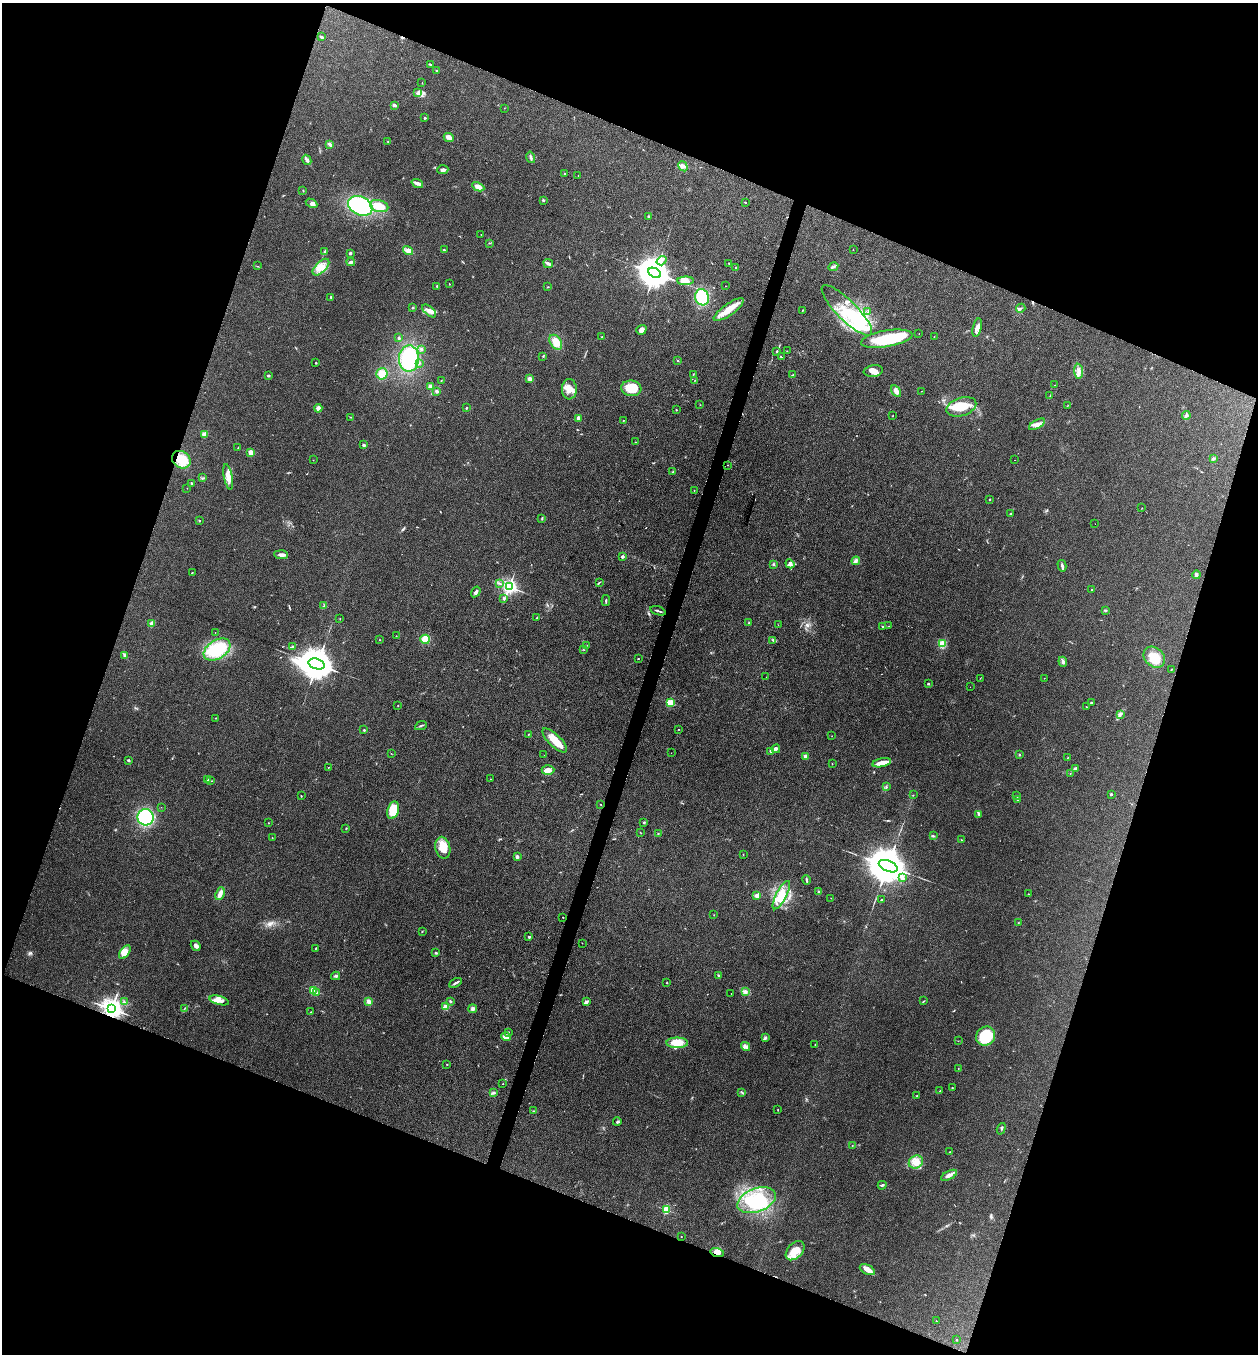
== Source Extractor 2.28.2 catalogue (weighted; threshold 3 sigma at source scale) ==
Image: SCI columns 135-5157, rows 2-5406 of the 5422 x 5408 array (HDU 1 of 3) = the unmasked area's bounding box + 8 px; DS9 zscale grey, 4 x 4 block average (1 PNG px = mean of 4 x 4 image px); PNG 1260 x 1356 px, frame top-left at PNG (2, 3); each listed source drawn as its Kron ellipse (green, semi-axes under 4 px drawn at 4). Shown black and unused: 40% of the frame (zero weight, under 3 of 4 exposures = <1% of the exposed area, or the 3 px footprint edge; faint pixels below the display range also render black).
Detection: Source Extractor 2.28.2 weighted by HDU 2 'WHT'. Background 0.265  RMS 0.0092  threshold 0.0415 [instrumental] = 3 sigma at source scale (4.5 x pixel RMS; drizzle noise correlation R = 1.50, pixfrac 1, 0.05/0.05 arcsec/px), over >= 5 px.
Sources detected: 334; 3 too faint to see at this stretch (4 x 4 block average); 6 inside a brighter object's white glare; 2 cosmic-ray / hot-pixel residue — neither listed nor drawn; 8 coinciding with a brighter row at this scale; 21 inside a brighter listed object's ellipse — not listed separately; the other 294 listed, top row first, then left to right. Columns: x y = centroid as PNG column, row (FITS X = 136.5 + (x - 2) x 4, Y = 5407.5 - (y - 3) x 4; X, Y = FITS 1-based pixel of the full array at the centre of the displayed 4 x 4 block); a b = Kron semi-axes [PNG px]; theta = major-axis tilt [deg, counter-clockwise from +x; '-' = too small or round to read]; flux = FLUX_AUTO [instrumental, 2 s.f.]
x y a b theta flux
321 37 3 2 - 7.2
430 64 3 2 - 3
437 71 2 2 - 14
422 83 2 2 - 1.6
417 93 2 2 - 5
394 105 3 2 - 13
504 108 2 2 - 1.2
425 118 2 2 - 24
449 137 5 4 - 17
388 142 2 2 - 2.2
330 145 4 3 - 11
531 157 6 2 -75 10
307 160 5 3 - 16
683 166 5 3 - 15
443 170 5 3 - 15
564 173 2 2 - 6.2
578 176 2 2 - 1.9
417 183 6 2 -19 30
478 187 6 4 -26 31
303 190 2 2 - 3.5
543 200 3 2 - 5.2
745 202 2 2 - 3.4
311 203 6 3 -29 16
360 206 13 9 -24 410
379 206 9 6 -15 80
649 216 2 2 - 22
481 234 2 2 - 1.4
489 243 2 2 - 1.7
444 250 2 2 - 20
853 250 2 2 - 2.6
408 251 5 4 - 25
324 252 2 2 - 2.5
350 253 2 2 - 12
662 261 5 2 - 10
351 262 4 3 - 9.7
729 263 2 2 - 2.7
548 264 5 2 - 10
258 266 2 2 - 1.7
321 267 10 5 45 48
833 267 5 2 - 9.5
736 268 3 2 - 4.3
655 273 7 4 -26 15000
686 281 8 4 3 46
449 284 2 2 - 2.6
437 286 3 2 - 4.3
726 286 2 2 - 1
548 287 3 2 - 2.8
331 297 3 2 - 5.3
702 297 8 7 - 160
413 308 2 2 - 4.3
1021 308 5 2 - 7.2
729 310 18 5 35 84
803 310 3 2 - 2.7
847 310 34 10 -45 190
429 311 8 3 -41 23
868 312 2 2 - 2.7
977 328 9 4 77 25
641 330 5 4 - 21
919 333 2 2 - 1.8
602 337 2 2 - 2
934 337 2 2 - 2.5
399 338 3 2 - 6.9
887 339 26 8 9 250
556 342 8 5 -58 56
421 349 3 2 - 6.3
777 351 3 2 - 3.6
787 351 2 2 - 1.6
543 356 2 2 - 1.9
781 357 3 2 - 4.3
409 359 13 10 87 290
678 361 2 2 - 2.7
316 363 2 2 - 14
419 363 2 2 - 7.5
873 371 10 6 8 35
1078 371 7 2 -86 17
382 374 6 5 - 54
693 374 3 2 - 2.8
793 375 3 2 - 6.4
269 376 3 2 - 5.4
530 379 3 3 - 17
441 380 2 2 - 1.5
694 380 2 2 - 1.3
1055 385 2 2 - 2
430 386 3 3 - 20
631 388 10 8 -7 110
569 389 10 7 -89 47
436 391 3 3 - 7.6
896 391 6 4 -58 22
922 391 2 2 - 1.4
1050 395 2 2 - 1.9
700 405 2 2 - 1.4
1068 405 2 2 - 1.9
961 407 15 9 17 110
318 408 4 3 - 20
466 408 2 2 - 17
676 410 2 2 - 2
1186 415 4 3 - 12
893 416 2 2 - 1.3
350 417 2 2 - 2.6
578 418 4 3 - 20
623 420 2 2 - 1.7
1037 424 9 4 30 27
204 434 2 2 - 160
635 442 2 2 - 2.3
364 445 3 2 - 6.9
238 448 3 2 - 1.4
251 453 4 4 - 26
1213 458 3 2 - 7.4
181 460 10 8 -38 130
313 460 2 2 - 1.5
1015 460 2 2 - 2
728 465 2 2 - 1.5
673 472 2 2 - 3.6
228 477 12 4 -78 50
203 478 2 2 - 3.1
191 483 2 2 - 12
187 488 2 2 - 1
694 490 2 2 - 4.7
989 499 2 2 - 4
1142 508 2 2 - 1.5
1011 514 3 2 - 4.4
542 518 4 2 - 4.6
199 521 2 2 - 4.4
1095 524 2 2 - 1
281 555 7 3 -4 22
622 557 2 2 - 51
856 561 4 2 - 9.2
773 564 3 2 - 7.1
790 564 5 3 - 14
1062 566 6 2 -75 15
192 572 2 2 - 2.1
1196 575 4 3 - 14
599 582 3 2 - 4.1
500 583 2 2 - 2.6
509 587 2 2 - 2000
1091 590 2 2 - 1.8
476 592 6 3 56 13
504 599 3 2 - 8
606 601 5 2 - 6
324 606 2 2 - 1.6
1106 610 2 2 - 6
658 611 8 2 -18 12
537 618 2 2 - 3.5
340 619 2 2 - 1.5
749 623 2 2 - 3.6
152 624 2 2 - 150
778 625 2 2 - 2
882 626 2 2 - 3.1
889 626 2 2 - 1.7
215 632 2 2 - 1.3
396 636 2 2 - 1.5
425 639 5 4 - 62
380 640 2 2 - 2.3
773 641 2 2 - 2.9
942 644 3 3 - 72
587 645 2 2 - 1.4
293 646 3 2 - 2.8
217 649 14 9 32 290
584 650 2 2 - 1.7
125 655 2 2 - 3.5
1154 657 12 9 -42 100
638 659 2 2 - 2.9
1063 662 5 3 - 9.9
317 664 8 5 -18 16000
1172 669 2 2 - 2.1
766 677 2 2 - 0.66
980 678 2 2 - 1.1
1044 678 2 2 - 1.3
928 683 2 2 - 26
970 687 2 2 - 0.91
670 703 2 2 - 330
1091 703 2 2 - 3.8
398 706 2 2 - 1.6
1086 707 2 2 - 2
1120 714 3 2 - 6
215 718 2 2 - 1.8
421 726 6 2 23 7
679 729 2 2 - 1.7
364 730 2 2 - 16
528 734 2 2 - 4.1
832 736 2 2 - 1.3
555 740 16 6 -44 92
776 749 4 2 - 8.9
771 751 2 2 - 3.9
391 753 2 2 - 1.4
671 753 2 2 - 0.83
544 755 2 2 - 0.89
1019 755 3 2 - 5.1
805 756 2 2 - 100
1068 757 2 2 - 1.6
128 760 2 2 - 11
882 763 9 3 11 55
832 764 2 2 - 1.6
328 767 2 2 - 1.4
1075 769 3 2 - 8.6
548 770 6 5 - 26
1070 773 2 2 - 1.3
208 779 2 2 - 3.2
490 779 2 2 - 1
210 781 2 2 - 4
886 787 2 2 - 5.2
1111 794 2 2 - 31
913 795 2 2 - 2
301 796 2 2 - 3
1016 796 2 2 - 2.5
1017 799 2 2 - 3
601 804 2 2 - 2.5
161 807 2 2 - 1
393 810 9 5 72 130
979 815 2 2 - 3.2
146 817 8 8 - 470
644 822 3 2 - 4.2
268 823 2 2 - 7.9
346 828 2 2 - 2.3
640 832 2 2 - 1.7
658 834 2 2 - 2.4
933 836 3 2 - 5.7
272 838 2 2 - 3.6
961 840 2 2 - 2.3
443 848 11 7 -76 65
743 854 2 2 - 2
517 857 4 3 - 11
888 866 10 5 -23 26000
902 877 4 2 - 22
807 880 5 2 - 7.4
819 892 3 2 - 6.3
220 894 6 3 67 43
1029 894 2 2 - 1.4
781 895 16 5 63 88
757 896 4 3 - 17
831 898 2 2 - 0.96
881 900 3 2 - 3.3
714 915 2 2 - 1.4
563 917 2 2 - 7.3
1018 923 2 2 - 2.5
422 931 2 2 - 2.8
529 937 2 2 - 31
582 943 2 2 - 1.6
196 946 5 3 - 15
316 948 2 2 - 3.6
125 952 8 4 54 54
436 953 2 2 - 13
718 975 3 2 - 5
336 976 4 2 - 8.5
455 983 7 2 26 11
667 983 2 2 - 5.8
313 990 2 2 - 360
745 991 2 2 - 4.6
317 992 2 2 - 13
731 993 2 2 - 1.5
219 1000 10 4 -15 32
450 1001 3 2 - 5.8
924 1001 3 2 - 3.8
124 1002 2 2 - 3.1
369 1002 4 3 - 21
586 1002 3 2 - 20
446 1007 4 4 - 26
112 1009 3 3 - 3900
184 1009 2 2 - 2.5
473 1009 4 3 - 11
310 1012 2 2 - 2
509 1032 2 2 - 1.9
986 1036 10 9 - 270
506 1037 5 3 - 42
765 1037 3 2 - 7.2
958 1041 2 2 - 1.2
677 1043 11 5 0 81
815 1044 2 2 - 2.1
746 1047 5 3 - 14
447 1064 2 2 - 9.1
958 1068 2 2 - 1.7
503 1084 2 2 - 2.6
952 1088 2 2 - 3.5
940 1091 3 2 - 4.1
742 1092 2 2 - 2.2
494 1093 2 2 - 29
917 1096 2 2 - 3.7
778 1110 2 2 - 2
534 1111 2 2 - 2.9
617 1122 4 3 - 7.4
1001 1129 6 2 71 6.1
852 1146 2 2 - 1.8
950 1152 2 2 - 3
916 1162 7 6 - 50
949 1175 9 4 27 22
882 1185 4 2 - 7.2
757 1200 20 11 21 210
666 1210 2 2 - 420
681 1236 2 2 - 4.7
795 1251 11 7 46 94
717 1253 7 4 -15 38
867 1270 8 4 -25 28
936 1321 2 2 - 1.9
956 1340 2 2 - 2.1
Overlapping masked pixels (flux is a lower limit): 3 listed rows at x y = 181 460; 112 1009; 717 1253
Diffuse or blended objects may show on this block-average render without a row.